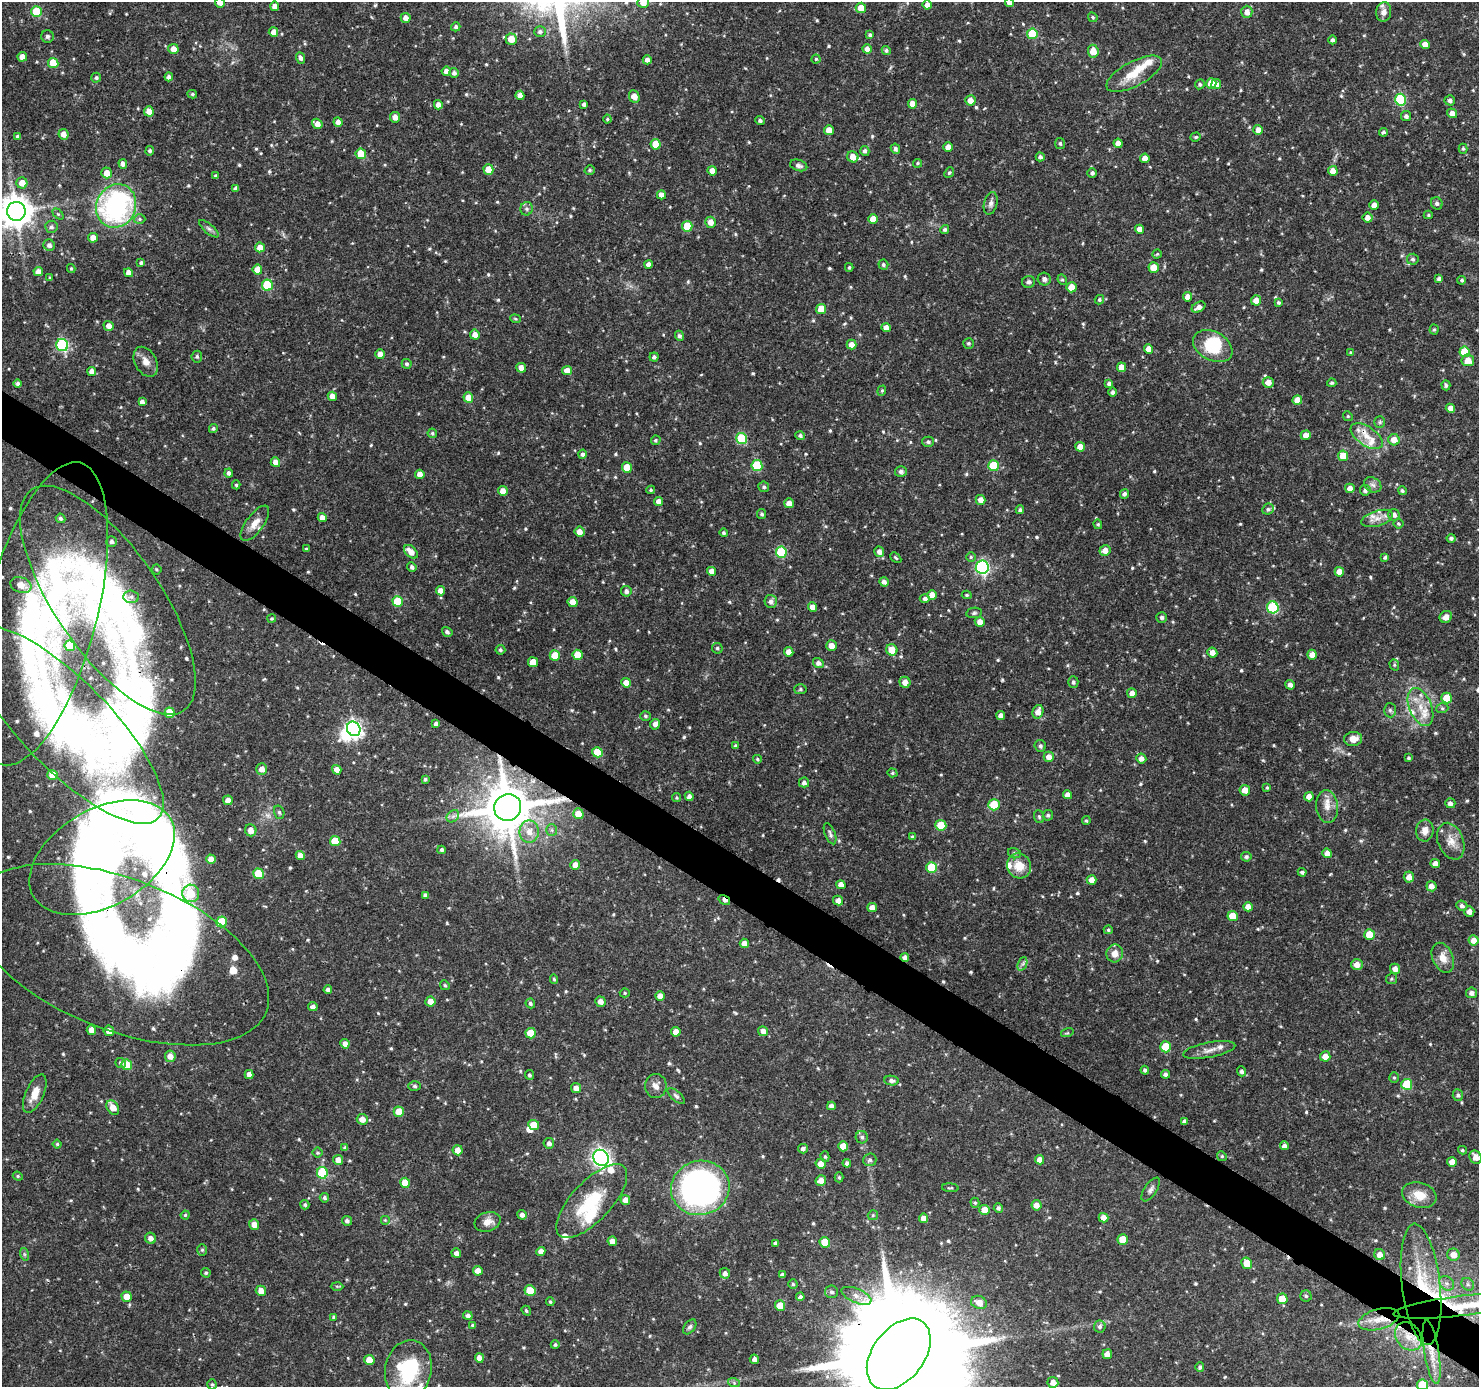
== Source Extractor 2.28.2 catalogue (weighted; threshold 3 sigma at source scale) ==
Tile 6 of 4 x 4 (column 2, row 2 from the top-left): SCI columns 1482-2958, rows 2958-4342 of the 5923 x 5981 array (HDU 1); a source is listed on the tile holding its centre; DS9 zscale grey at full resolution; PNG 1481 x 1389 px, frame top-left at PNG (2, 2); each listed source drawn as its Kron ellipse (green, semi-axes under 4 px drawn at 4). Shown black and unused: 4% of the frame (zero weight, under 3 of 4 exposures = <1% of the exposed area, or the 3 px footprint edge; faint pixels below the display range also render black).
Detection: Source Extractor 2.28.2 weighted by HDU 2 'WHT'; one run over the whole footprint, this tile lists its part. Background 0.0397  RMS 0.0025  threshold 0.0113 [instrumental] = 3 sigma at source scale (4.5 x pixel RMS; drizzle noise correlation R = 1.50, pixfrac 1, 0.0396/0.0396 arcsec/px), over >= 5 px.
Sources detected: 686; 7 inside a brighter object's white glare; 2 cosmic-ray / hot-pixel residue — neither listed nor drawn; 24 inside a brighter listed object's ellipse — not listed separately; of the other 653, all 500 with FLUX_AUTO >= 0.333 (the completeness limit of this list) listed and drawn (153 fainter detections not listed), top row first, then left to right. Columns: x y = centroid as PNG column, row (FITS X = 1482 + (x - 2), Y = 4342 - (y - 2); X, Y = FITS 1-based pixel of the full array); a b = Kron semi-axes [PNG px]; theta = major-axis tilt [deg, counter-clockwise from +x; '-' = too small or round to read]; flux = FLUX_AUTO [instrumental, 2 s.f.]
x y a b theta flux
643 2 6 5 - 2
1009 2 4 4 - 1.7
220 3 5 5 - 1.8
927 5 4 4 - 1.4
275 6 4 4 - 1.4
861 8 5 5 - 2.8
36 12 5 5 - 9.6
1247 12 6 5 - 1.6
1384 12 10 7 82 1.3
1093 17 5 4 - 0.35
406 18 5 4 - 1.5
456 27 5 4 - 0.58
273 32 5 4 - 1.6
540 32 6 5 - 0.61
1032 34 5 5 - 8.4
870 35 4 3 - 0.58
47 36 6 6 - 0.66
511 39 5 5 - 3.5
1332 40 4 4 - 0.62
1425 44 5 4 - 1.7
173 49 5 5 - 2.1
867 49 5 4 - 1.5
886 50 4 4 - 0.54
1093 51 6 5 - 3.3
22 57 5 4 - 1.7
300 58 6 4 -68 0.82
816 59 4 4 - 0.37
647 60 4 4 - 1.2
53 63 5 5 - 6.7
446 71 5 5 - 1.6
454 73 5 5 - 0.77
1134 74 31 12 28 6
169 77 4 4 - 0.93
96 78 5 5 - 0.49
1211 83 5 5 - 4.1
1200 84 5 4 - 0.46
1216 84 5 5 - 2.1
192 94 5 4 - 0.38
520 95 4 4 - 1.8
634 97 6 5 - 2.3
970 100 5 5 - 1.9
1400 100 6 5 - 18
1450 100 5 5 - 0.83
584 104 4 3 - 0.66
913 104 5 4 - 2.3
438 105 5 4 - 1.5
149 111 5 5 - 2.2
1452 113 5 4 - 1.6
1406 116 5 5 - 0.73
395 117 5 5 - 1.7
607 119 4 4 - 0.36
760 121 5 4 - 0.66
338 122 4 4 - 1.4
317 124 5 4 - 1.8
829 130 5 5 - 2.8
1258 130 5 5 - 1.7
1383 132 4 4 - 0.5
63 134 5 5 - 1.6
17 136 4 3 - 0.42
1196 137 5 4 - 0.38
1060 143 5 5 - 0.51
1118 143 5 4 - 1.8
656 144 5 5 - 4.9
948 147 5 4 - 1.9
895 149 5 4 - 0.66
1463 149 5 4 - 0.39
150 151 4 4 - 0.56
865 151 5 4 - 0.74
361 154 5 5 - 6.7
853 157 6 5 - 2.6
1040 157 4 4 - 0.78
1145 158 5 4 - 2
917 163 4 3 - 0.35
123 164 5 4 - 1.1
799 165 9 5 -17 0.83
488 170 5 5 - 3.6
590 170 5 4 - 0.41
712 171 5 4 - 1.7
1333 171 5 4 - 2.3
107 173 5 5 - 2.8
949 173 6 4 49 0.34
1092 173 4 4 - 0.75
216 176 4 3 - 0.51
22 183 5 5 - 2.7
236 188 4 4 - 0.76
661 195 4 4 - 1.7
991 203 11 6 76 1
1437 203 6 5 - 0.7
1374 205 4 4 - 1.7
116 206 22 19 65 49
527 209 7 6 - 0.67
16 211 9 9 - 470
58 214 6 4 -45 0.35
1428 215 4 4 - 0.34
1368 218 5 5 - 1.8
139 219 6 5 - 0.44
873 219 5 5 - 2.9
710 222 5 5 - 2
687 226 5 5 - 8.9
51 227 6 6 - 0.74
209 229 12 4 -40 0.74
1140 229 4 4 - 2.1
945 230 5 4 - 0.53
93 238 5 4 - 2
49 245 6 5 - 0.99
260 247 5 5 - 2.6
1157 254 4 4 - 0.33
1413 259 6 5 - 0.5
141 263 4 3 - 0.53
649 264 4 4 - 1.2
883 265 5 5 - 0.5
849 267 4 3 - 0.36
71 268 4 3 - 0.34
1154 268 5 5 - 4.2
257 270 5 5 - 2.6
38 272 5 4 - 1.6
129 273 4 4 - 1.9
50 278 4 3 - 0.39
1044 279 6 6 - 0.91
1439 279 4 4 - 0.7
1062 280 5 4 - 0.37
1462 280 4 4 - 0.44
1029 282 6 6 - 0.69
267 285 5 5 - 13
1071 287 5 5 - 4
1187 297 4 4 - 1.8
1099 300 5 4 - 0.46
1256 300 5 5 - 1.9
1278 302 4 3 - 0.43
1198 307 7 5 28 1.4
821 309 5 5 - 5
515 319 5 4 - 0.34
109 326 5 5 - 1.6
886 328 4 4 - 1.8
1434 330 5 4 - 0.35
475 335 5 5 - 1.8
679 336 5 4 - 0.66
968 343 5 5 - 0.44
62 345 6 6 - 29
852 345 5 4 - 1.8
1213 346 21 14 -28 9.9
1148 349 5 4 - 1.7
1465 352 5 5 - 8
1351 353 4 4 - 0.34
380 354 5 4 - 1.9
197 357 6 5 - 0.5
654 357 4 4 - 0.75
1468 360 6 6 - 2.6
146 362 16 11 -61 2.2
407 364 5 5 - 0.56
1121 367 5 4 - 2
521 368 5 4 - 1.8
567 370 5 4 - 2.3
92 371 4 4 - 1.4
1268 382 5 5 - 1.9
18 383 4 4 - 0.67
1332 383 5 4 - 0.39
1109 384 4 4 - 0.68
1446 385 5 4 - 0.53
882 391 5 4 - 0.37
1113 392 5 4 - 0.71
332 396 5 4 - 2
468 398 5 5 - 3
1297 400 5 4 - 2.8
142 402 4 4 - 1.1
1450 408 5 4 - 1.9
1348 416 5 4 - 0.34
1380 422 6 5 - 0.45
213 428 4 4 - 0.53
432 433 5 4 - 0.44
1306 435 5 4 - 1.7
800 436 5 4 - 0.61
1367 436 18 9 -34 3.5
741 438 5 5 - 12
656 440 5 4 - 0.4
1394 440 6 5 - 2.4
928 442 6 5 - 0.56
1080 447 5 4 - 2.2
582 454 4 4 - 0.63
1343 456 5 5 - 5.1
275 462 5 4 - 1.8
757 466 5 5 - 12
993 466 5 5 - 10
627 467 5 5 - 4.1
901 471 6 5 - 0.78
229 473 4 4 - 0.78
420 474 5 4 - 2.1
236 485 4 4 - 0.39
1373 485 9 7 -31 0.98
764 487 5 5 - 0.55
1350 488 5 4 - 1.9
651 490 4 3 - 0.34
1365 490 5 5 - 0.77
503 491 5 4 - 2.1
1402 491 4 4 - 0.53
1124 494 5 4 - 0.73
980 500 5 5 - 1.7
659 501 4 4 - 1.5
789 503 5 4 - 1.8
1268 509 6 5 - 0.55
1020 510 4 4 - 0.58
762 514 5 4 - 0.55
1394 515 6 5 - 1.1
61 518 5 4 - 0.58
322 518 4 4 - 1.6
1377 518 16 7 17 2.1
255 523 21 8 54 2.5
1098 524 5 4 - 0.35
1398 524 5 5 - 0.42
580 532 5 4 - 2.1
724 533 4 4 - 0.46
1451 538 4 4 - 0.58
111 542 5 5 - 0.75
306 549 4 4 - 0.38
1105 550 5 5 - 1.9
411 552 8 5 -44 2.3
781 552 5 5 - 15
879 552 5 5 - 1.3
971 557 5 5 - 0.35
1385 557 4 3 - 0.47
896 558 6 3 -44 0.37
412 567 5 4 - 0.78
982 567 6 6 - 44
156 569 5 5 - 0.35
712 571 4 4 - 1.7
1339 572 5 4 - 2.4
884 582 5 4 - 1
21 585 11 7 -21 3
440 591 5 4 - 1.8
626 591 5 5 - 0.9
932 595 5 4 - 2.5
967 595 5 4 - 0.35
131 597 8 6 -3 0.83
925 598 5 4 - 0.84
108 600 134 52 -55 95
398 601 5 5 - 8.3
771 601 6 6 - 0.97
573 602 5 5 - 2.2
812 607 4 4 - 1.7
1273 607 6 5 - 22
974 613 8 5 10 0.52
41 614 156 55 75 110
1162 617 5 5 - 0.66
1446 617 6 5 - 1.6
272 619 4 4 - 0.34
980 622 5 5 - 1.8
447 632 5 4 - 0.63
70 646 5 5 - 8.3
831 646 5 5 - 2.1
717 648 5 5 - 0.47
500 650 5 5 - 0.51
892 650 6 5 - 4
789 652 5 4 - 1.6
1212 652 5 4 - 1.7
578 655 5 5 - 5.5
1312 655 5 4 - 2.1
555 656 5 5 - 5.1
533 662 5 5 - 3.7
818 663 5 5 - 0.96
1394 665 6 4 -70 0.35
905 682 5 5 - 2.1
1073 682 5 5 - 0.62
626 683 5 4 - 2.2
1290 685 5 5 - 1
800 689 6 5 - 0.44
1132 693 5 5 - 1.6
1447 698 5 5 - 5.1
1420 707 20 11 -67 4.5
1442 708 6 5 - 0.46
1390 710 7 6 - 0.57
1038 712 7 5 74 2
170 713 5 5 - 4.7
1001 715 4 4 - 1.6
645 716 5 4 - 0.43
436 724 4 4 - 0.91
655 724 5 4 - 1.4
66 725 131 44 -45 94
354 729 7 6 - 76
1353 739 9 7 7 2.4
735 746 3 3 - 0.44
1040 746 6 5 - 0.69
597 752 5 5 - 5.2
1049 757 5 5 - 1.7
1408 758 4 4 - 0.37
757 759 4 3 - 0.38
1141 759 5 5 - 1.3
262 769 5 5 - 1.9
337 770 5 4 - 1.8
892 773 5 4 - 0.34
53 775 5 5 - 5.2
425 779 3 3 - 0.47
804 782 5 5 - 0.82
1267 788 4 3 - 0.34
1245 790 5 5 - 2.4
1067 795 4 4 - 1.7
689 796 5 4 - 1
1309 797 4 4 - 1.7
676 798 4 4 - 0.35
228 800 5 5 - 1.9
1450 803 5 5 - 0.87
994 805 6 5 - 7.7
1327 806 16 11 -84 2.6
508 807 14 13 - 1400
279 812 7 5 -74 0.49
578 814 5 5 - 3.3
1048 815 5 5 - 0.56
453 816 7 5 43 0.72
1039 817 7 5 -70 0.45
1086 821 4 3 - 0.35
941 825 5 5 - 7.3
251 830 6 5 - 2.2
552 830 6 5 - 0.51
1425 831 11 8 83 1.9
529 832 11 9 -88 2.5
830 834 11 5 -68 0.71
912 837 4 3 - 0.4
335 841 5 5 - 6.3
1451 841 19 12 -67 3.1
441 850 4 3 - 0.58
1014 853 6 5 - 0.49
1327 853 5 4 - 2.2
300 855 5 4 - 1.9
1246 857 5 5 - 0.55
102 858 79 48 30 390
211 859 5 4 - 2.4
1435 864 5 4 - 2
575 865 5 4 - 1.7
1019 866 13 12 - 4.2
931 867 5 5 - 9.6
1302 872 4 3 - 0.59
258 874 5 5 - 8.8
1409 877 5 5 - 1.9
1091 880 5 5 - 1.9
841 885 5 4 - 2.2
1431 886 5 5 - 1.8
191 893 9 8 - 3.9
425 895 4 4 - 0.79
724 900 6 3 -33 1.5
838 901 5 4 - 1.8
1462 906 6 5 - 0.79
1248 907 5 4 - 1.8
872 908 4 4 - 1.8
1469 912 5 5 - 1.4
1233 916 5 5 - 4.2
221 922 5 5 - 9.5
1108 930 4 4 - 0.4
1369 934 5 5 - 5.2
1474 940 5 5 - 1.9
744 943 4 4 - 1.7
1115 953 9 8 - 2.2
120 955 157 75 -21 120
905 957 4 4 - 0.96
1443 958 16 10 -66 2.6
1022 964 7 4 70 0.65
1357 965 6 5 - 2
1395 969 5 5 - 1.5
554 979 5 4 - 0.35
1391 979 5 5 - 0.42
445 985 5 4 - 0.4
328 990 4 4 - 0.81
625 993 5 4 - 0.33
1471 993 5 5 - 1
660 996 5 4 - 1.9
430 1001 5 5 - 2
600 1002 5 5 - 1.4
530 1003 5 4 - 0.58
313 1007 5 4 - 0.94
91 1030 5 4 - 2
109 1031 5 5 - 1.9
763 1031 5 5 - 1.6
676 1032 5 4 - 2.2
531 1033 5 5 - 4.6
1067 1033 6 4 17 0.34
345 1044 4 4 - 1.6
1166 1047 5 5 - 7.1
1209 1050 26 7 11 2.2
170 1056 6 5 - 2.1
1325 1056 5 5 - 2.4
120 1063 5 5 - 0.46
127 1065 5 5 - 6.2
1145 1070 4 4 - 0.59
1241 1071 5 4 - 0.76
249 1074 5 4 - 1.3
1165 1074 4 4 - 0.83
529 1075 5 4 - 0.46
1394 1077 5 4 - 0.35
891 1080 7 5 -8 0.78
1407 1084 5 5 - 8.8
415 1086 6 5 - 0.56
656 1086 12 10 89 1.8
576 1088 5 4 - 1.7
35 1094 21 9 66 3.4
1458 1095 6 5 - 0.57
676 1096 11 5 -42 0.7
831 1106 4 4 - 1.2
113 1107 8 5 -55 2.7
399 1112 5 5 - 4.3
362 1119 5 5 - 2
1185 1121 4 4 - 0.68
534 1125 5 5 - 3.3
862 1137 6 6 - 0.59
549 1143 5 5 - 0.95
57 1144 4 4 - 0.35
843 1146 5 5 - 3.6
1284 1146 4 4 - 1.2
345 1148 4 3 - 0.56
803 1149 5 4 - 0.77
458 1150 5 5 - 1.8
1462 1150 4 3 - 0.38
317 1153 5 5 - 0.38
1222 1156 5 4 - 0.34
825 1157 5 4 - 0.41
1475 1157 7 5 -63 1.9
601 1158 8 7 - 110
338 1160 5 5 - 1.8
870 1160 6 6 - 0.66
1040 1160 5 4 - 1.9
1452 1162 5 4 - 2.1
847 1163 4 4 - 0.87
821 1164 5 5 - 2.4
322 1173 6 5 - 15
18 1176 5 4 - 0.34
839 1177 5 4 - 0.37
821 1181 5 5 - 1.9
405 1183 5 5 - 4.9
700 1188 29 27 14 100
950 1188 8 4 -4 0.43
1151 1189 13 6 56 1
1419 1195 17 12 -18 4.4
324 1198 5 4 - 0.54
625 1200 5 4 - 1.8
592 1201 47 20 47 14
975 1203 5 4 - 0.41
305 1205 5 4 - 0.48
1036 1205 5 5 - 1.8
998 1208 5 4 - 0.69
984 1210 5 5 - 2.8
185 1215 4 4 - 0.35
522 1215 5 4 - 0.98
873 1215 5 5 - 0.34
924 1218 5 4 - 1.8
1103 1218 5 4 - 2
385 1220 5 5 - 0.36
347 1221 5 4 - 0.71
488 1222 13 9 18 2
254 1225 5 5 - 1.9
151 1238 6 5 - 1.3
1123 1239 5 5 - 4.7
612 1241 5 4 - 2.1
825 1242 5 5 - 4.6
775 1243 4 4 - 0.65
202 1250 6 5 - 0.42
541 1251 4 4 - 1.5
456 1253 5 4 - 1
24 1254 6 4 -71 0.38
1380 1255 5 5 - 1.8
1453 1255 6 6 - 2.1
1247 1263 6 5 - 3.8
478 1271 5 4 - 2.1
206 1273 5 4 - 0.45
725 1273 5 5 - 0.99
782 1275 4 4 - 0.98
1447 1283 8 6 -43 0.99
793 1284 4 4 - 0.38
1421 1284 61 19 -83 18
1468 1284 7 5 -46 0.59
337 1286 6 4 -2 0.33
261 1291 5 5 - 1.9
530 1291 5 5 - 5.9
831 1292 6 6 - 0.72
856 1296 16 7 -23 2
1306 1296 5 5 - 0.45
127 1297 5 5 - 3.9
800 1297 4 4 - 0.66
1282 1299 5 5 - 4.5
550 1302 4 3 - 0.38
979 1302 8 6 -23 2.3
780 1306 5 5 - 3.7
1463 1306 70 10 7 11
526 1311 5 4 - 0.38
468 1316 5 4 - 0.75
333 1317 4 3 - 0.39
1379 1319 21 10 16 4.2
473 1325 4 4 - 0.41
1100 1326 6 6 - 0.66
690 1327 8 5 52 0.64
1408 1336 15 12 -51 4.4
555 1345 4 4 - 0.49
1432 1352 32 7 -81 4.6
899 1354 40 25 53 9800
1107 1354 5 5 - 1.7
479 1358 5 4 - 1.8
754 1359 5 4 - 1.1
369 1360 5 5 - 3.5
1200 1367 5 4 - 0.54
408 1370 30 23 78 19
1053 1382 5 5 - 1.8
734 1383 6 4 -19 0.4
212 1384 5 4 - 0.39
1422 1385 5 5 - 8.3
Overlapping masked pixels (flux is a lower limit): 15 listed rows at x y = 1367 436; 108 600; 41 614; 66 725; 508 807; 102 858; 724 900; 120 955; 905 957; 1421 1284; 1463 1306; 1379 1319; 1408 1336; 1432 1352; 899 1354
Isophote crosses this tile's border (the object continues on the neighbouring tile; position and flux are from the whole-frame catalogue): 9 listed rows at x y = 643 2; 1009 2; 220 3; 16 211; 108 600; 66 725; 1463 1306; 899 1354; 1422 1385